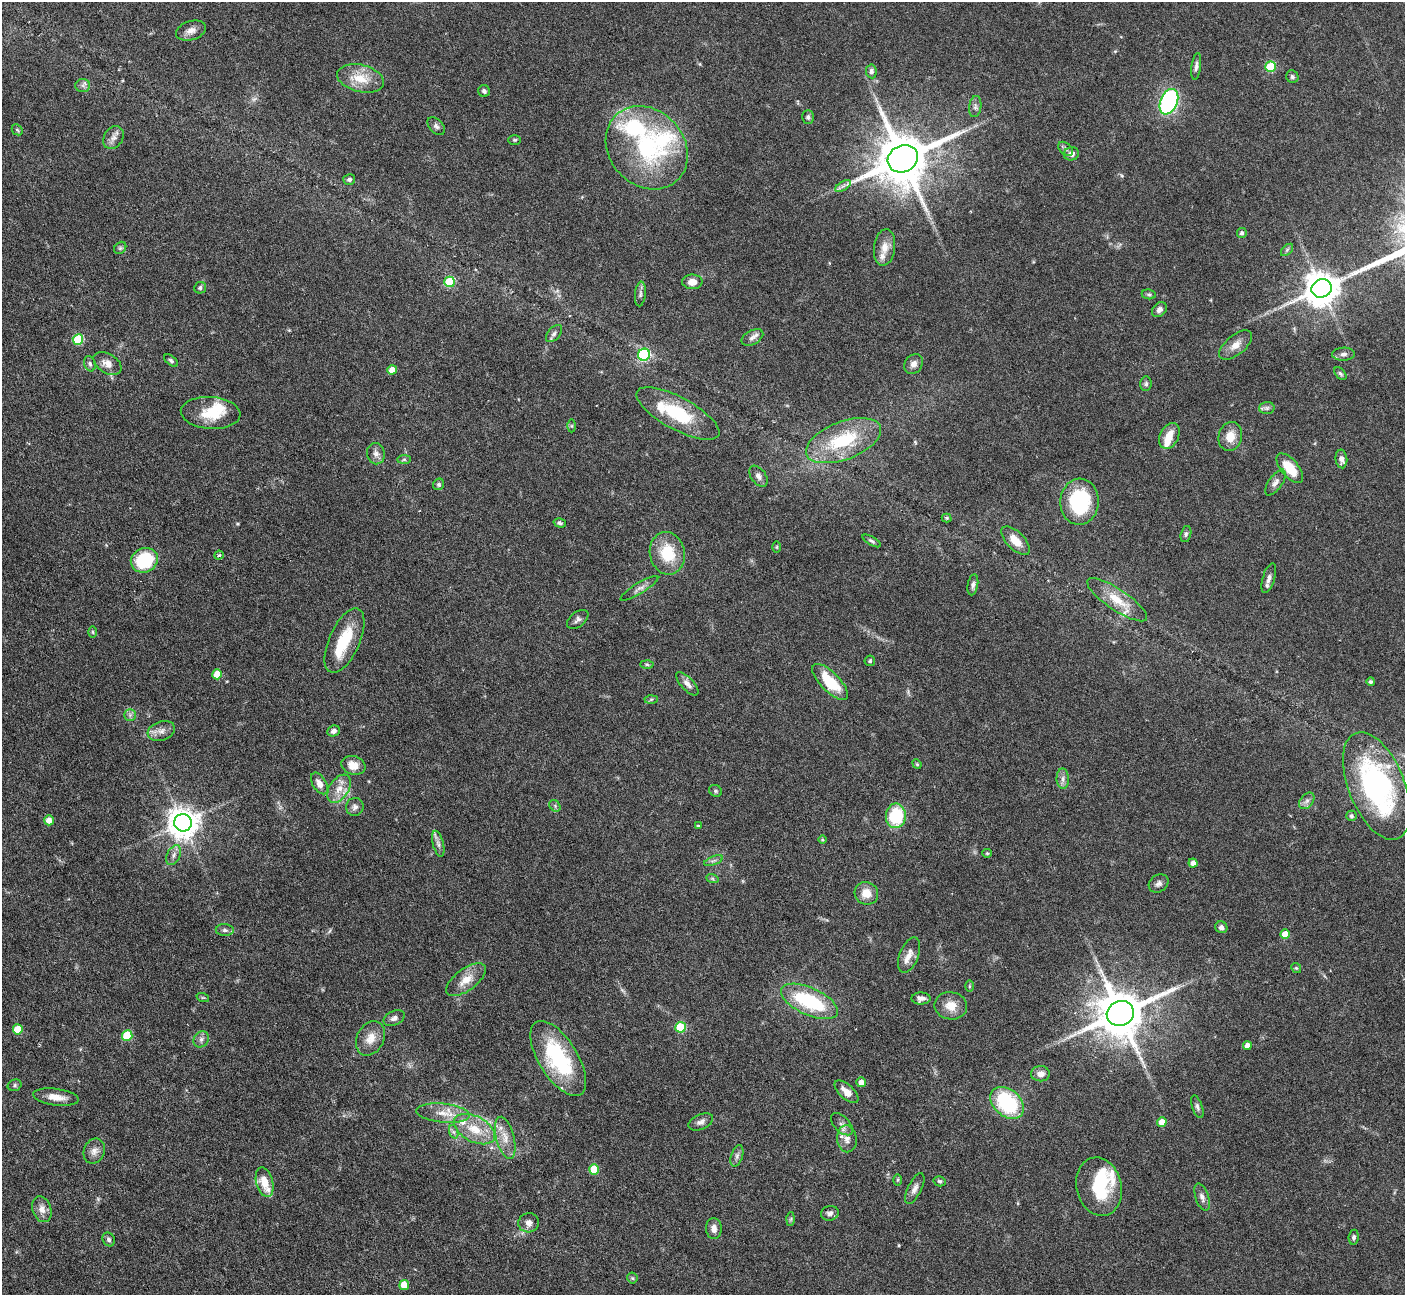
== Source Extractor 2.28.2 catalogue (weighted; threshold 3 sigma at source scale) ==
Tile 7 of 4 x 4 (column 3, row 2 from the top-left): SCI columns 2808-4210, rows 2870-4162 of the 5616 x 5604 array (HDU 1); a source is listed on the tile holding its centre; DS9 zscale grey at full resolution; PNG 1407 x 1297 px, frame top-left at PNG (2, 2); each listed source drawn as its Kron ellipse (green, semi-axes under 4 px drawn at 4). Nothing masked; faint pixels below the display range render black.
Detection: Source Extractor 2.28.2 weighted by HDU 2 'WHT'; one run over the whole footprint, this tile lists its part. Background 0.0658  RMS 0.0029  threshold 0.0118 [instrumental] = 3 sigma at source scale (4.09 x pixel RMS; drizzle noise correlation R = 1.36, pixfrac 0.8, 0.05/0.05 arcsec/px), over >= 5 px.
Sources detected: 180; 1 too faint to see at this stretch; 4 inside a brighter object's white glare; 2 long thin detections or spike segments (spike, bleed or trail) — neither listed nor drawn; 10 inside a brighter listed object's ellipse — not listed separately; the other 163 listed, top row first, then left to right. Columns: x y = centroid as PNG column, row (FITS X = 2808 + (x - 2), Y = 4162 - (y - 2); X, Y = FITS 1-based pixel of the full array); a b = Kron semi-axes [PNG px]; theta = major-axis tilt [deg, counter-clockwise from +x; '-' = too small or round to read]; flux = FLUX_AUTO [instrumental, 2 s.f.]
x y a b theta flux
191 31 15 9 17 1.9
1196 66 13 4 83 0.93
1271 67 5 5 - 15
871 71 7 5 -83 0.92
1292 77 6 6 - 0.66
361 78 24 13 -13 6.1
83 85 7 6 - 0.82
484 91 6 6 - 0.75
1169 102 13 8 66 41
975 107 11 6 82 0.92
808 117 7 6 - 0.69
436 126 10 6 -46 0.93
17 130 6 4 -44 0.43
113 138 12 9 58 1.7
515 140 6 5 - 0.39
647 148 45 37 -48 35
1065 149 8 5 -41 0.73
1071 154 7 6 - 1.1
903 159 16 13 27 1700
349 179 6 5 - 0.67
843 186 9 3 32 0.78
1242 233 5 4 - 0.75
885 247 18 10 83 3
120 248 7 5 46 0.59
1287 250 7 4 46 0.48
449 282 5 5 - 17
692 282 10 7 0 2.2
200 288 6 5 - 0.63
1322 288 10 9 - 590
640 294 12 5 84 0.86
1149 294 7 5 -7 0.53
1159 310 8 6 45 1.2
554 333 10 6 50 0.87
752 337 12 7 28 1.2
78 339 5 5 - 16
1236 345 20 10 40 2.8
1343 354 11 6 2 1.1
644 355 6 6 - 35
171 361 8 4 -38 0.55
107 363 15 9 -33 2.4
90 364 8 5 -69 0.67
914 364 10 8 54 1.5
392 370 5 4 - 2.9
1340 374 7 4 -46 0.53
1146 384 7 5 85 0.61
1267 408 7 6 - 0.75
211 413 30 16 -4 8.5
678 413 46 16 -28 16
572 426 6 4 -89 0.4
1169 436 14 9 63 3.3
1230 436 15 11 76 3.5
843 441 39 19 21 18
376 454 11 9 -79 1.4
404 459 7 4 0 0.54
1341 459 9 6 -85 1.4
1290 468 18 8 -49 7
758 476 12 7 -54 1.2
1275 482 15 6 54 1.4
439 484 6 5 - 0.5
1079 502 23 19 87 20
947 518 5 4 - 0.46
560 523 6 4 -16 0.56
1186 534 8 5 75 0.69
872 541 10 4 -29 0.6
1015 541 18 8 -45 4
777 547 5 3 - 0.27
667 553 21 17 -78 9.9
219 555 5 4 - 0.44
144 560 14 12 27 14
1269 578 15 6 73 1.3
973 585 10 5 80 0.82
639 588 22 5 31 1.5
1117 600 35 10 -34 6.1
578 619 12 7 39 1
93 632 6 4 -89 0.39
344 641 34 15 66 10
870 661 5 5 - 0.39
647 664 6 4 -2 0.43
217 674 5 5 - 6
830 682 23 9 -45 9.7
1371 682 4 4 - 0.5
687 684 15 6 -47 1.5
651 699 6 4 2 0.45
130 715 6 6 - 0.73
161 731 14 9 19 1.9
333 731 6 5 - 0.98
917 764 5 4 - 0.31
353 765 12 9 -18 3.2
1063 779 10 6 -89 1.2
319 783 12 6 -58 1.8
1377 786 57 28 -68 57
339 789 16 9 56 3.1
716 791 7 5 -31 0.53
1307 801 9 6 50 1
555 806 6 5 - 0.52
355 807 9 8 - 1.1
896 816 12 10 88 14
1351 816 5 5 - 0.59
49 820 5 5 - 2.3
183 823 8 8 - 430
698 826 4 4 - 0.35
822 840 4 4 - 0.36
438 844 13 5 -76 1.2
987 853 5 4 - 0.32
174 855 10 6 62 1.1
714 861 10 3 21 0.57
1193 863 4 4 - 1.4
712 878 6 4 -19 0.4
1159 883 10 8 35 1.1
866 893 12 11 - 3.4
1221 927 6 5 - 1
225 930 9 6 -2 0.79
1285 934 5 4 - 4
909 955 18 9 69 2.3
1296 968 5 4 - 0.35
466 980 23 10 37 3.9
970 986 5 3 - 0.32
203 998 6 4 -19 0.33
921 998 9 6 0 1.2
809 1001 30 13 -24 21
951 1006 16 13 -8 3.6
1120 1013 14 12 23 1300
394 1018 11 7 26 1
681 1027 5 5 - 15
18 1029 5 5 - 8.1
127 1035 5 5 - 13
370 1038 18 13 62 3.4
201 1039 8 7 - 1
1247 1046 4 4 - 1.9
558 1058 42 19 -58 24
1040 1074 9 7 0 1.7
861 1082 5 5 - 2
15 1085 7 5 17 0.53
847 1092 15 7 -43 2.4
56 1097 23 8 -7 3.1
1007 1103 19 13 -41 25
1197 1107 12 5 -71 0.76
443 1113 27 9 -6 4
701 1122 13 7 23 1.3
1162 1122 5 4 - 3.3
842 1124 13 7 -46 1.3
475 1129 22 12 -27 6.4
454 1132 7 4 -71 0.62
505 1138 22 9 -75 3.2
847 1139 13 9 -82 2
94 1151 13 10 68 1.8
737 1156 11 5 72 0.96
594 1169 5 5 - 8.9
898 1180 6 4 89 0.36
940 1181 6 5 - 0.49
265 1182 15 8 -76 5.3
1099 1187 29 22 -77 13
915 1189 17 7 64 1.5
1202 1197 14 6 -71 1.3
42 1209 13 9 -71 1.9
830 1213 9 7 9 0.97
791 1219 7 4 88 0.41
529 1223 10 9 - 1.6
714 1229 10 8 -85 1.7
1354 1237 7 5 82 0.58
109 1239 7 6 - 0.7
632 1278 5 5 - 0.39
404 1285 5 5 - 4.1